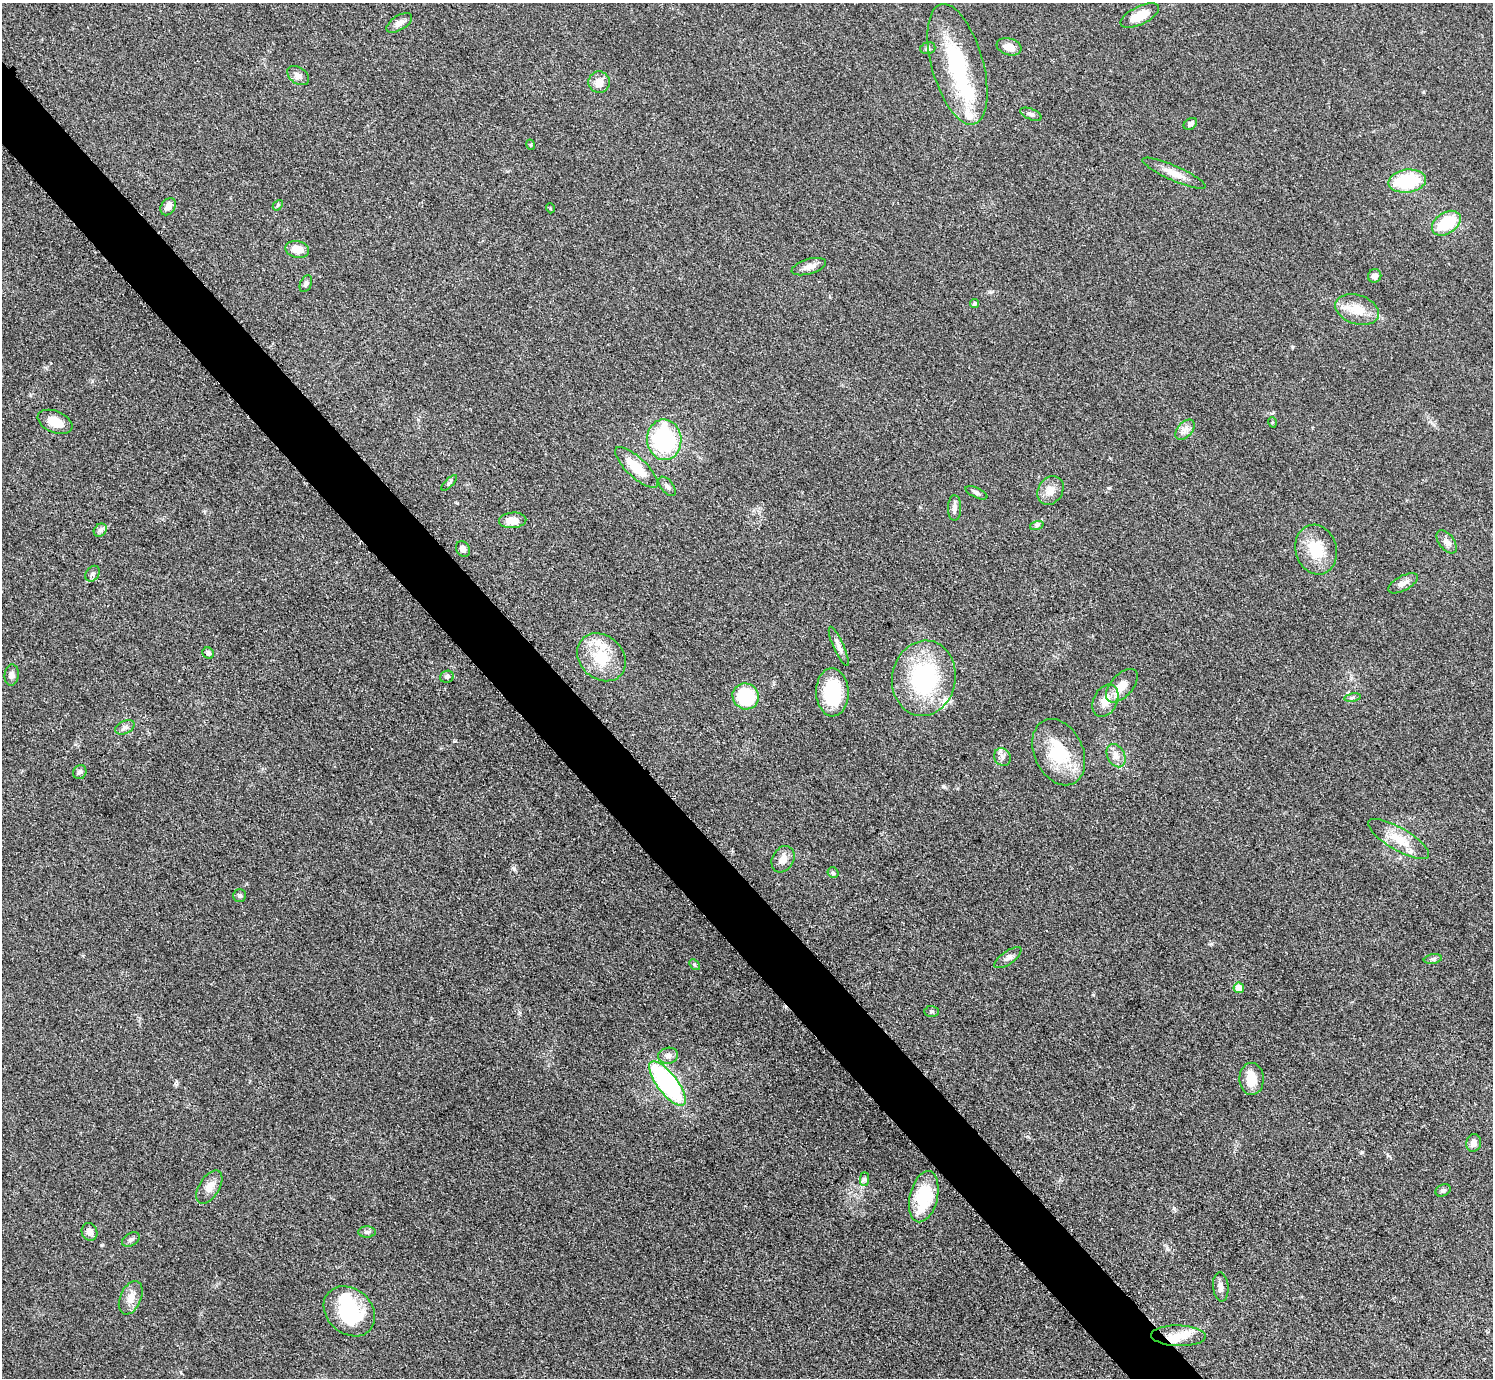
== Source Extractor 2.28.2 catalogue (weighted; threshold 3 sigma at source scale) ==
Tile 11 of 4 x 4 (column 3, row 3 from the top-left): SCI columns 2990-4480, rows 1687-3062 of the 5984 x 5981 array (HDU 1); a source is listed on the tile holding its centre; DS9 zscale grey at full resolution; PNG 1495 x 1380 px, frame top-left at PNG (2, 3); each listed source drawn as its Kron ellipse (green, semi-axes under 4 px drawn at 4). Shown black and unused: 5% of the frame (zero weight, under 3 of 5 exposures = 1% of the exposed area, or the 3 px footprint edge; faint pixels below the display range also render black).
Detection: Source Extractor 2.28.2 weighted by HDU 2 'WHT'; one run over the whole footprint, this tile lists its part. Background 0.0959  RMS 0.0067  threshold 0.0301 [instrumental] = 3 sigma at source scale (4.5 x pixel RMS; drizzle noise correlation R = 1.50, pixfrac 1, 0.05/0.05 arcsec/px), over >= 5 px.
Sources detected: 87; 2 inside a brighter object's white glare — neither listed nor drawn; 5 inside a brighter listed object's ellipse — not listed separately; the other 80 listed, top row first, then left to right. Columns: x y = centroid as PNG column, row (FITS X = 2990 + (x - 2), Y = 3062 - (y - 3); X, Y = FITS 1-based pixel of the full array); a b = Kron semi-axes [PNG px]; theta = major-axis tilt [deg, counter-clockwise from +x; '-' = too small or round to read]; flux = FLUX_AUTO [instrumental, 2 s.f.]
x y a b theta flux
1140 16 21 9 26 12
399 23 14 7 32 3.4
1009 47 12 8 -18 6.9
928 48 8 5 16 1.5
957 64 62 25 -74 64
298 76 12 8 -35 3.9
599 82 11 10 - 5.6
1031 114 11 5 -22 2.1
1190 124 7 5 34 2.6
531 145 5 3 - 0.61
1174 173 34 7 -24 8.4
1407 181 19 11 7 38
278 205 6 4 48 0.82
168 207 9 7 55 5
550 208 5 3 - 0.56
1446 223 16 10 34 26
297 249 12 8 -13 7.8
809 267 18 7 16 4.4
1375 276 7 6 - 3.9
306 284 9 5 66 1.7
974 304 5 4 - 1.1
1357 310 22 14 -18 14
55 422 18 10 -23 9.9
1272 422 5 3 - 0.69
1185 430 12 7 49 3.9
664 440 20 17 -86 68
637 468 28 9 -43 18
449 483 10 4 45 1.3
667 486 11 6 -51 2.4
1050 491 15 12 55 6.8
976 493 12 5 -26 1.9
954 508 13 6 89 2.8
513 520 13 8 3 8.2
1037 525 7 4 18 1.2
100 530 7 6 - 1.8
1447 542 13 7 -52 3.7
463 549 8 6 -56 2.6
1316 550 25 20 -73 21
93 574 8 6 55 2
1403 583 16 7 27 3.7
839 646 21 5 -66 3.5
208 653 6 5 - 1.8
601 657 26 21 -43 25
12 675 10 7 84 3.1
447 677 7 6 - 2
924 678 38 31 80 78
1122 686 20 11 48 8.9
832 692 24 16 -88 40
746 696 13 12 - 36
1352 697 8 4 10 1.4
1105 701 17 12 64 9.4
125 727 10 6 27 2.5
1059 752 35 24 -65 34
1116 756 12 8 -64 5.1
1002 757 9 8 - 3
80 772 7 6 - 1.9
1399 839 35 11 -31 14
783 859 14 10 60 5.5
833 873 6 5 - 1.3
240 896 6 6 - 1.4
1008 958 16 6 35 3.1
1433 959 9 4 10 1.5
694 965 6 4 -46 0.87
1239 988 5 5 - 7.8
932 1011 7 5 -1 1.3
668 1056 10 8 11 3
1252 1079 16 12 -89 11
667 1084 27 10 -53 120
1474 1143 9 7 75 4
865 1179 7 4 90 1.4
209 1187 18 10 58 6.7
1443 1190 8 5 28 1.6
924 1197 26 14 77 33
89 1232 9 7 -64 4
367 1232 8 5 0 1.6
131 1239 9 6 32 2
1221 1287 14 7 -85 3.4
131 1298 17 10 67 6.9
349 1311 28 22 -42 44
1178 1336 27 10 -2 12
Unlisted compact peaks at least as high as the median listed source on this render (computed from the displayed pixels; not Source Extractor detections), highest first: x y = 514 869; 1362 1152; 943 786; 1167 1249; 454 741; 1109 488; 1174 1208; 1211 944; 1093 995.